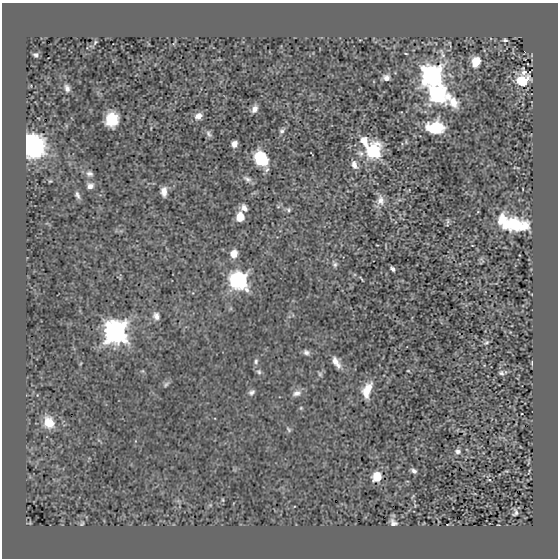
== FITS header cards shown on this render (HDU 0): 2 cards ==
NAXIS1  =                  556 /
NAXIS2  =                  556 /

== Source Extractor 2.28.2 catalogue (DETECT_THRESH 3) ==
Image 556 x 556 px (HDU 0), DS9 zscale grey, 1 PNG px = 1 image px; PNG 560 x 560 px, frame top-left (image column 1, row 556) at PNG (2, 3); no overlay
Background -8.28e-06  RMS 0.0011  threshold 0.00329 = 3 sigma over >= 5 px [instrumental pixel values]
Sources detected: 93; all 93 listed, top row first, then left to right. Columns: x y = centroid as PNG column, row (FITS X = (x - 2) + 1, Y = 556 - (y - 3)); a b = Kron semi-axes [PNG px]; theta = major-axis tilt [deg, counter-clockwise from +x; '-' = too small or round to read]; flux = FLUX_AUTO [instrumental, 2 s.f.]
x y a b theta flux
505 40 4 3 - 0.14
95 42 9 5 47 0.16
174 43 9 3 55 0.11
406 53 4 2 - 0.063
442 54 17 7 -74 0.42
36 55 5 4 - 0.19
476 62 9 7 70 1.4
528 64 3 2 - 0.042
524 72 9 6 -84 0.27
432 76 10 10 - 38
386 78 8 7 - 0.42
522 81 8 7 - 3.3
67 88 10 7 -70 0.34
438 95 14 9 -25 21
254 109 8 6 64 0.47
198 116 10 8 31 0.59
112 119 13 10 80 2.5
435 127 15 11 2 3.2
282 131 9 6 53 0.24
209 134 10 6 -62 0.24
364 141 12 9 -50 1
406 142 6 4 -68 0.11
234 144 6 5 - 0.48
33 146 15 12 -71 18
374 152 9 8 - 13
360 153 11 8 -31 0.35
261 158 16 10 -57 3
354 165 10 6 -62 0.5
518 168 4 3 - 0.05
89 174 9 8 - 0.33
247 179 12 6 -27 0.33
50 181 5 4 - 0.084
90 186 8 7 - 0.42
523 189 3 2 - 0.045
164 192 8 5 90 0.6
77 195 10 5 -67 0.27
380 200 14 11 -89 0.62
278 207 6 4 0 0.097
244 208 8 6 -38 0.44
288 210 8 7 - 0.2
478 212 4 3 - 0.053
240 217 9 8 - 1
502 219 15 10 77 1.2
448 221 7 5 89 0.15
514 225 28 12 -4 4.3
377 245 3 2 - 0.049
234 254 8 7 - 0.83
519 255 3 2 - 0.04
482 260 6 3 -88 0.12
335 264 10 7 -74 0.26
393 269 5 4 - 0.23
361 279 6 2 -51 0.09
238 281 9 8 - 27
231 308 6 4 72 0.094
293 315 6 4 -72 0.099
156 316 9 7 -69 0.43
116 332 10 9 - 52
486 343 8 5 32 0.16
306 352 8 6 -32 0.28
256 361 9 6 80 0.21
336 362 14 7 -56 0.72
532 363 6 2 89 0.08
81 364 7 3 71 0.078
142 371 5 5 - 0.099
408 371 4 3 - 0.063
259 372 8 7 - 0.22
501 373 8 6 -27 0.21
320 374 9 6 -66 0.18
166 384 10 5 40 0.2
367 390 18 9 70 1.4
252 392 8 6 40 0.26
297 393 13 8 18 0.47
37 395 4 2 - 0.053
301 408 5 5 - 0.1
49 422 16 12 -69 1.7
288 429 9 5 -58 0.17
99 441 10 2 -35 0.086
458 451 7 6 - 0.27
414 471 5 4 - 0.24
507 471 3 2 - 0.067
529 471 5 2 - 0.06
377 477 8 7 - 1.8
489 480 5 4 - 0.082
475 494 5 3 - 0.053
413 496 6 3 55 0.081
223 500 5 3 - 0.088
178 501 7 4 -34 0.14
210 505 5 5 - 0.1
415 506 5 3 - 0.059
515 512 9 6 83 0.22
30 523 4 3 - 0.062
82 523 9 6 60 0.16
393 523 7 5 -49 0.34